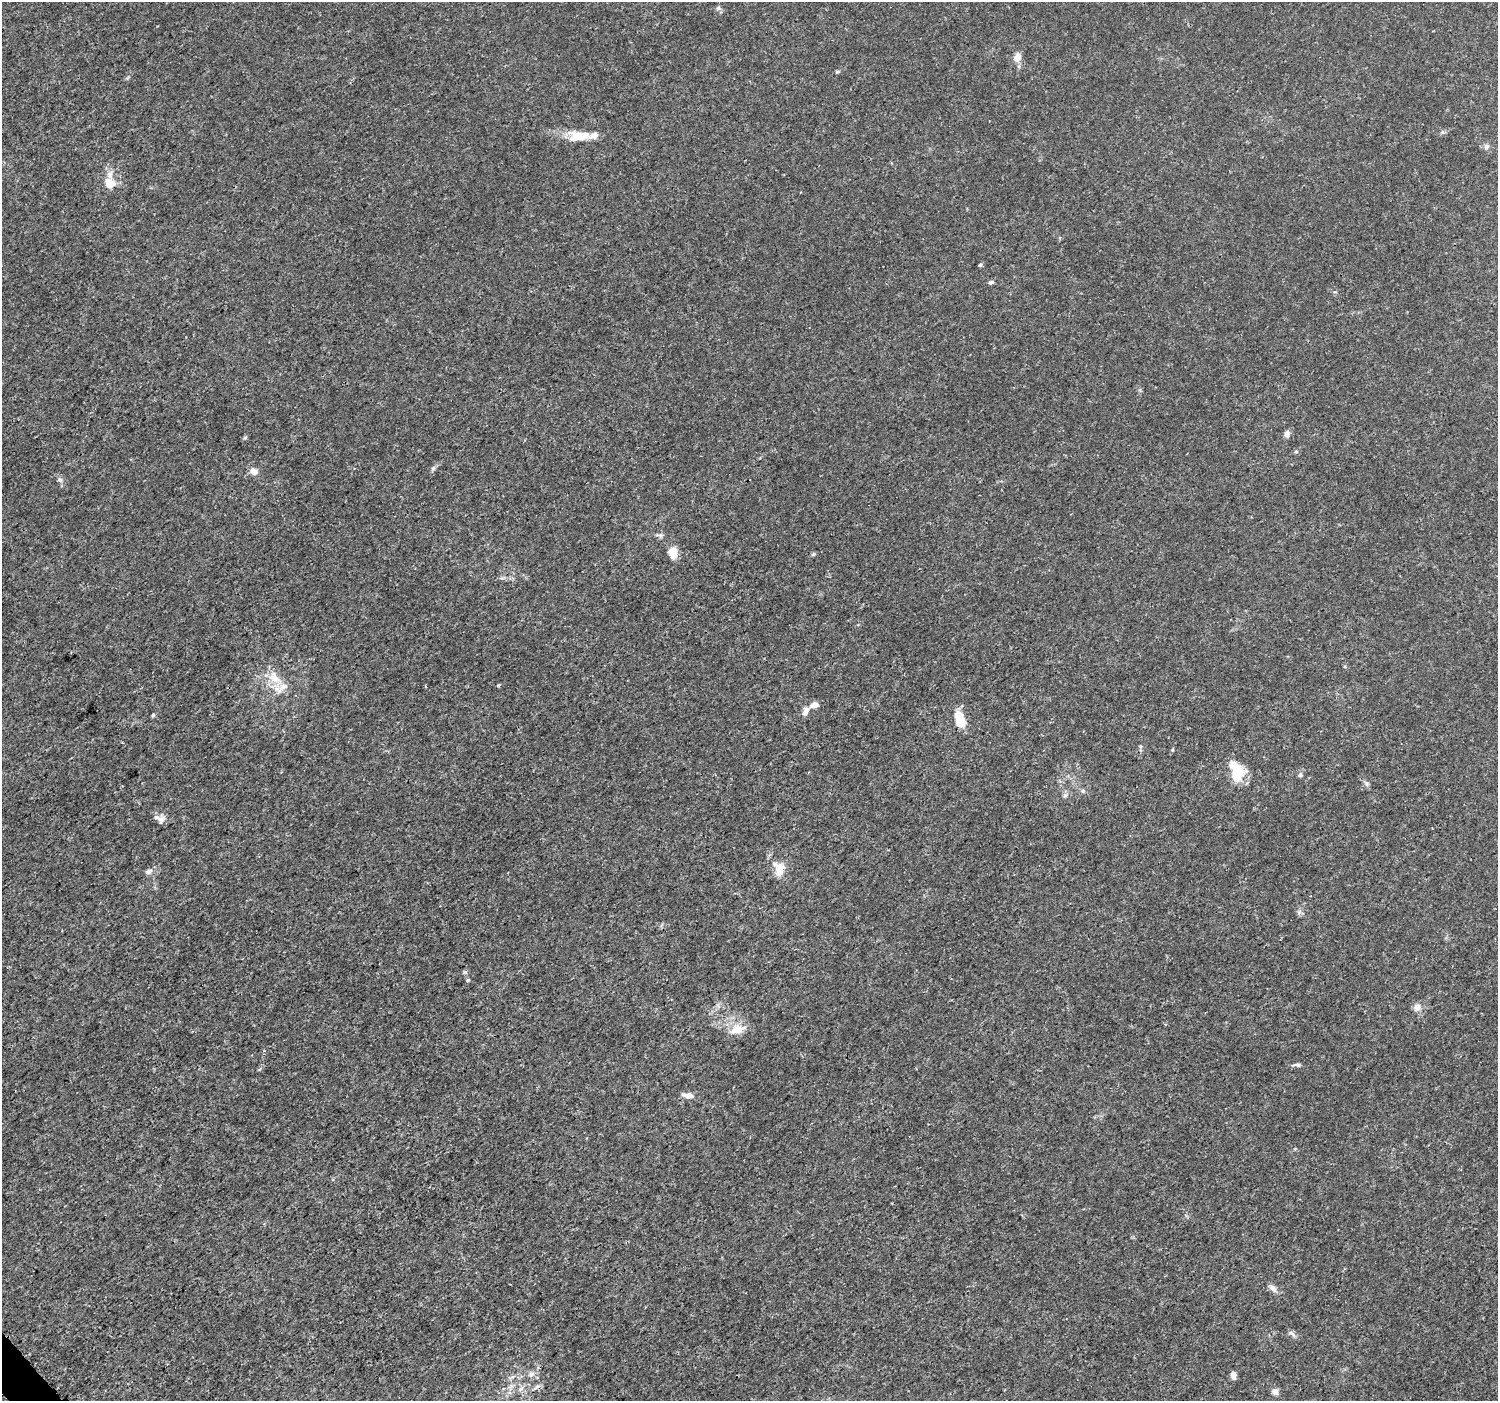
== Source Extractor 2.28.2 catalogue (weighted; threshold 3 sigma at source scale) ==
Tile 7 of 4 x 4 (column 3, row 2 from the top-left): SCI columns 3017-4512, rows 2965-4363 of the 6037 x 5992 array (HDU 1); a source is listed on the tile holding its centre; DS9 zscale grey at full resolution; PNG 1500 x 1403 px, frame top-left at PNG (2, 2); no overlay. Shown black and unused: <1% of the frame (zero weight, under 3 of 5 exposures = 2% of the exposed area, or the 3 px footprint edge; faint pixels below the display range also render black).
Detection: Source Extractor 2.28.2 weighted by HDU 2 'WHT'; one run over the whole footprint, this tile lists its part. Background 0.00147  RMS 7.1e-04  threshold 0.00317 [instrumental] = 3 sigma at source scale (4.5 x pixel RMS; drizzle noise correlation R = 1.50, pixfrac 1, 0.0396/0.0396 arcsec/px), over >= 5 px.
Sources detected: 47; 1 inside a brighter object's white glare — not listed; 6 inside a brighter listed object's ellipse — not listed separately; the other 40 listed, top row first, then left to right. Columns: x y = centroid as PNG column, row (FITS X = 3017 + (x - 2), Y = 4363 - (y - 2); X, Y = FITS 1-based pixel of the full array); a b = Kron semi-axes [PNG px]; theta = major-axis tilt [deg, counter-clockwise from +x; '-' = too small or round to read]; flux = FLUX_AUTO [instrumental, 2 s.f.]
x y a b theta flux
718 8 6 4 72 0.12
1017 57 10 8 74 0.53
837 72 5 5 - 0.087
581 135 29 13 -6 1.5
1486 146 7 7 - 0.2
110 182 20 12 -87 1.2
980 265 4 4 - 0.12
991 282 7 5 9 0.14
1287 434 8 7 - 0.29
245 438 6 4 0 0.091
1296 452 5 5 - 0.1
433 468 7 5 67 0.15
254 471 9 7 -27 0.48
673 553 13 9 -86 0.96
813 554 6 5 - 0.1
274 678 23 14 -46 1.3
499 685 5 3 - 0.072
425 686 4 2 - 0.061
814 705 10 7 13 0.42
805 712 12 7 65 0.4
153 715 5 4 - 0.1
961 723 10 8 -38 1.4
1234 767 23 16 -34 1.2
1300 775 7 5 56 0.15
1083 791 7 6 - 0.14
1065 795 6 4 1 0.13
161 820 11 9 64 0.35
780 870 20 12 80 0.93
149 871 9 6 34 0.27
468 980 5 4 - 0.092
1417 1007 10 10 - 0.4
737 1029 21 12 16 1.1
1298 1065 8 4 -1 0.16
688 1095 13 6 -9 0.45
1273 1288 12 7 -43 0.31
1292 1334 13 5 -39 0.21
531 1374 10 7 36 0.3
1233 1375 9 6 -81 0.31
521 1389 9 6 27 0.27
1275 1392 7 6 - 0.43